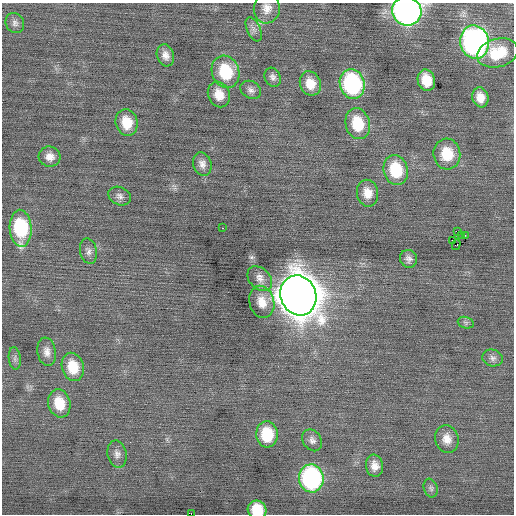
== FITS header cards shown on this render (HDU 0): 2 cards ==
NAXIS1  =                  512 / Axis length
NAXIS2  =                  512 / Axis length

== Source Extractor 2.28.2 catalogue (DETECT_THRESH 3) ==
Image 512 x 512 px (HDU 0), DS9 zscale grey, 1 PNG px = 1 image px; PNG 516 x 516 px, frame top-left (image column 1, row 512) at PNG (2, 3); each listed source drawn as its Kron ellipse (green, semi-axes under 4 px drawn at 4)
Background -0.00219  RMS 0.73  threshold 2.2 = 3 sigma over >= 5 px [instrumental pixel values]
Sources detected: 50; all 50 listed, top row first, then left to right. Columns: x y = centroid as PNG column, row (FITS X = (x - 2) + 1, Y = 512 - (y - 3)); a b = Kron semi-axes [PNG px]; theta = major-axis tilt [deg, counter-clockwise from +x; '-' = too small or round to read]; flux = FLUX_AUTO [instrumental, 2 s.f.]
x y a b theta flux
267 8 15 13 83 530
407 11 15 14 - 26000
15 23 10 9 - 220
254 29 13 6 -65 220
475 42 17 14 -77 16000
497 53 21 14 15 1500
165 55 11 8 -72 350
225 72 16 13 -72 2300
273 77 10 8 -63 210
426 80 11 8 -75 1000
310 83 12 10 -69 800
352 84 15 12 -74 6500
251 90 11 8 -30 230
219 94 13 10 -68 730
480 97 10 8 -73 560
127 123 13 11 -75 1100
358 124 16 12 -76 1700
447 154 15 13 -83 1500
50 157 11 10 - 400
202 164 12 9 -72 320
396 170 15 12 -74 2200
368 193 13 10 -79 670
120 196 12 9 -24 230
21 228 18 11 -86 3700
223 228 2 2 - 180
458 231 2 2 - 260
465 235 2 2 - 400
461 236 2 2 - 42
452 240 3 2 - 59
456 245 5 2 - 110
88 251 13 8 -78 250
408 259 9 8 - 240
260 279 14 10 -45 410
298 295 20 18 -68 160000
262 302 16 12 -75 730
466 323 8 5 -18 120
47 352 14 9 -81 370
15 358 11 6 -83 160
493 358 10 8 -14 210
73 367 14 11 -75 1300
59 403 14 11 -75 1200
267 434 13 11 -85 2000
447 439 14 11 -75 550
312 440 12 9 -56 260
117 454 14 9 -79 300
375 466 11 8 -82 430
311 478 14 12 -82 9500
431 488 9 7 -71 140
257 510 9 9 - 1400
192 513 3 2 - 190
At the frame edge (FLAGS 8, measured only in part): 3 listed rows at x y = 407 11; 257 510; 192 513